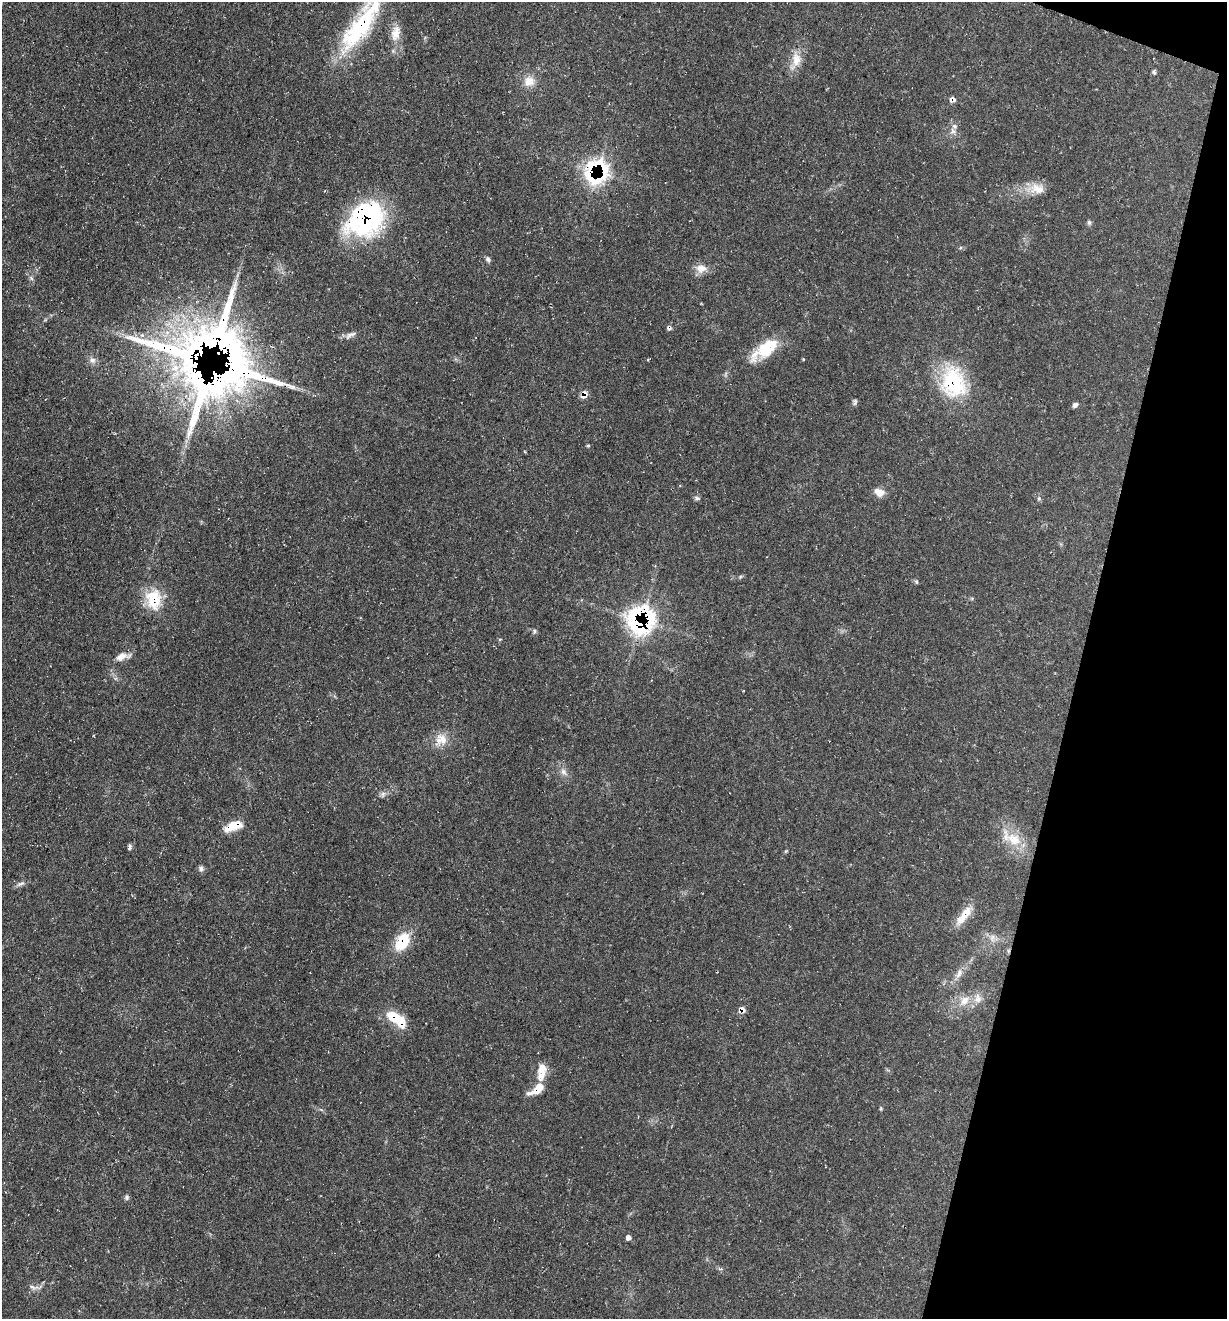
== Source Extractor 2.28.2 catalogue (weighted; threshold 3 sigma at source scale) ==
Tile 8 of 4 x 4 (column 4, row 2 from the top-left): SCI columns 3809-5033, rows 2637-3953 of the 5290 x 5272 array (HDU 1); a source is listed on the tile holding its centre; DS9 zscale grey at full resolution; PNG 1229 x 1321 px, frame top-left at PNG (2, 2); no overlay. Shown black and unused: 13% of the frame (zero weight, under 3 of 4 exposures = <1% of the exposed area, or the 3 px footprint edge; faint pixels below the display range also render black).
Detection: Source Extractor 2.28.2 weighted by HDU 2 'WHT'; one run over the whole footprint, this tile lists its part. Background 0.163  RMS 0.0072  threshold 0.0326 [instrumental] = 3 sigma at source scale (4.5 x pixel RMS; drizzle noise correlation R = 1.50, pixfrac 1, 0.05/0.05 arcsec/px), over >= 5 px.
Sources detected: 66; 2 inside a brighter object's white glare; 1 cosmic-ray / hot-pixel residue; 1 long thin detection or spike segment (spike, bleed or trail) — not listed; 6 inside a brighter listed object's ellipse — not listed separately; the other 56 listed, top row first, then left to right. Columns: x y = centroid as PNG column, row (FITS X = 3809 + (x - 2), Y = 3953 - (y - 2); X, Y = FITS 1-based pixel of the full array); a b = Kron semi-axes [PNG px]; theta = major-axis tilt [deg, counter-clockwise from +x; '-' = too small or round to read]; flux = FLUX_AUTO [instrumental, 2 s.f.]
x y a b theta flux
361 26 74 20 55 81
395 33 21 11 76 9.7
796 59 22 12 88 11
1154 72 7 4 -59 1.5
529 81 15 14 - 9.1
952 99 8 7 - 3.1
955 126 8 8 - 3.1
595 169 33 25 40 59
1037 189 23 14 -9 11
365 219 44 33 37 110
1089 222 7 5 -88 1.5
488 259 7 6 - 1.8
701 269 14 11 1 7
31 278 7 4 -71 1.4
350 335 19 6 24 3.7
223 344 131 75 -63 400
765 349 39 15 36 27
803 359 4 3 - 0.6
92 360 9 8 - 3.1
953 382 39 30 -75 56
584 395 10 7 74 5
855 402 9 5 83 1.5
1075 405 7 5 37 2.3
588 445 5 4 - 0.8
879 492 13 8 -25 6.6
697 498 8 5 -21 1.6
1039 498 6 5 - 1.2
740 577 6 4 45 0.96
916 582 6 5 - 1.1
153 599 24 17 -82 24
640 621 22 21 - 130
534 631 7 5 -81 1.4
500 639 5 3 - 0.65
122 656 18 8 15 6.4
441 739 18 16 -60 11
563 772 9 8 - 3.4
383 794 9 6 76 2.2
234 826 20 9 20 14
1014 839 24 17 -28 19
130 847 8 4 85 1.7
786 851 5 4 - 0.74
201 869 7 7 - 2.3
20 884 12 5 22 2.5
963 917 27 10 50 11
992 938 12 4 81 2.4
402 942 23 14 61 22
959 974 15 7 64 4.6
978 998 14 10 -86 5.9
964 1001 16 10 54 7.9
742 1010 7 6 - 4.8
396 1019 25 11 -35 22
542 1068 17 12 62 8.3
537 1089 21 9 35 12
127 1197 7 6 - 1.5
628 1237 6 5 - 2.4
33 1287 14 5 -7 3
Overlapping masked pixels (flux is a lower limit): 14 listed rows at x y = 361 26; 952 99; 595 169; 365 219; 223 344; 953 382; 584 395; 153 599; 640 621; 234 826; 402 942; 742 1010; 396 1019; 537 1089
Isophote crosses this tile's border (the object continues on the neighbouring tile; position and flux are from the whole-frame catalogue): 1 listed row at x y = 361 26